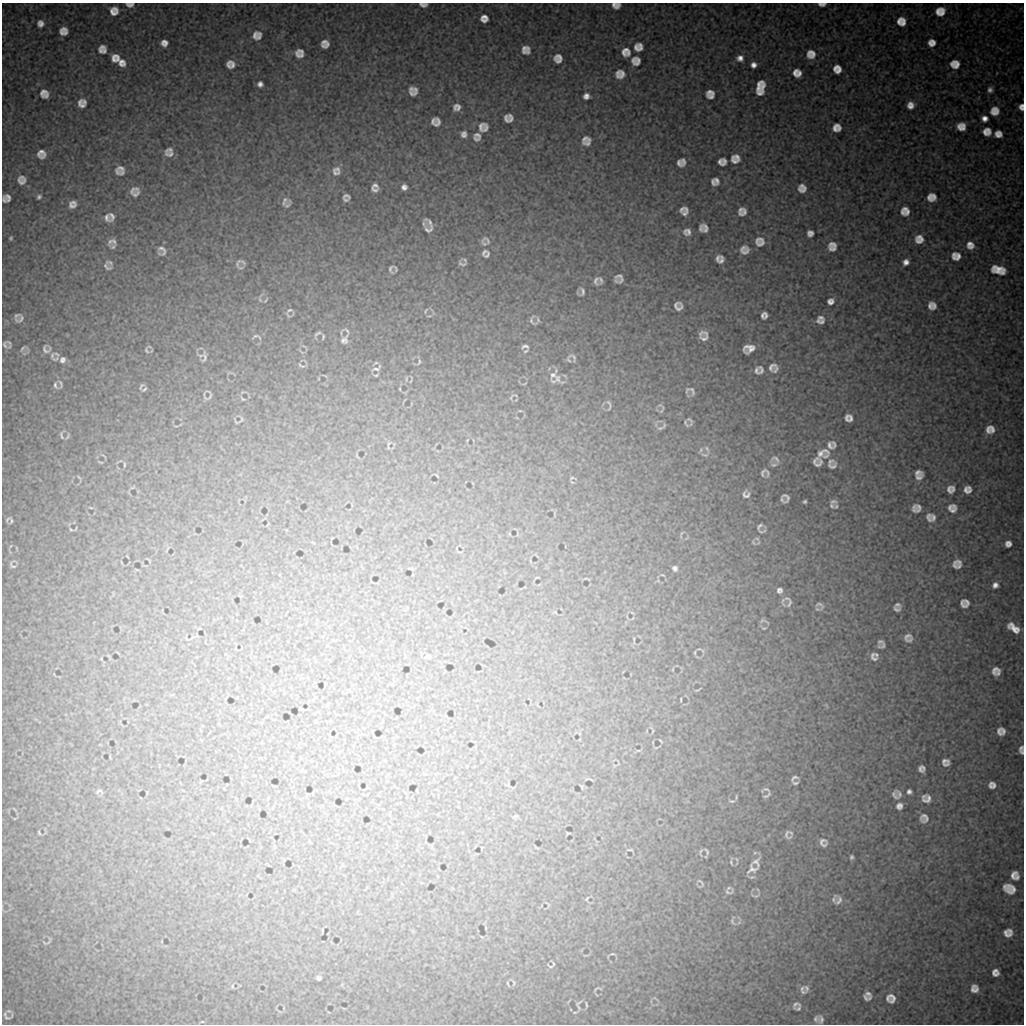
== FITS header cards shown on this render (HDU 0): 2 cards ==
NAXIS1  =                 1022 / length of data axis 1
NAXIS2  =                 1022 / length of data axis 2

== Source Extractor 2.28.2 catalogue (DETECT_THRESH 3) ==
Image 1022 x 1022 px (HDU 0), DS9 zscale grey, 1 PNG px = 1 image px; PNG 1026 x 1026 px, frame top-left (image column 1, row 1022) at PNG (2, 3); no overlay
Background 9190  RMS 48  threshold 145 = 3 sigma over >= 5 px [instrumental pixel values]
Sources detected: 357; all 357 listed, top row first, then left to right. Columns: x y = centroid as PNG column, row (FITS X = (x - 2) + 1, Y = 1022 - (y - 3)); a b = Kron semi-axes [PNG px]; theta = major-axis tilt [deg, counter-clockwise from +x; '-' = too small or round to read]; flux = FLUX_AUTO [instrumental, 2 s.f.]
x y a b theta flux
822 4 7 3 0 13000
130 5 10 6 -2 14000
423 5 8 4 -6 13000
616 5 8 6 -5 21000
114 11 11 11 - 30000
940 11 9 8 - 34000
484 18 7 7 - 23000
899 21 10 6 68 18000
903 22 8 4 75 17000
40 23 9 8 - 16000
63 31 8 7 - 25000
255 35 12 8 59 18000
259 37 11 5 60 11000
164 43 6 6 - 19000
932 43 7 6 - 22000
325 44 8 7 - 23000
102 47 8 4 16 11000
638 47 10 9 - 25000
526 50 8 8 - 23000
100 51 4 4 - 6700
104 51 6 4 61 7900
301 51 7 3 -28 10000
626 52 8 8 - 27000
811 54 10 9 - 30000
299 55 12 7 -29 23000
115 58 8 7 - 29000
558 58 9 9 - 25000
740 58 7 7 - 18000
636 61 9 8 - 25000
122 63 9 7 -53 23000
230 64 8 7 - 23000
955 64 10 9 - 30000
753 65 5 5 - 16000
837 69 8 7 - 28000
795 73 8 4 78 15000
799 73 7 4 74 15000
620 74 10 9 - 27000
260 84 5 5 - 13000
759 86 12 9 56 36000
411 89 8 5 60 11000
415 89 7 5 -35 9000
990 90 6 5 - 11000
413 93 10 7 2 15000
759 93 9 5 11 14000
44 94 10 8 -54 24000
710 94 9 8 - 25000
586 96 7 7 - 16000
84 102 5 4 - 7300
81 104 11 8 -68 22000
910 105 8 8 - 23000
457 107 8 7 - 18000
1021 107 6 5 - 16000
995 111 9 8 - 29000
511 118 8 4 -76 12000
985 118 5 5 - 18000
506 119 8 4 -74 11000
433 121 7 4 64 10000
437 122 8 5 75 14000
961 126 8 7 - 30000
481 127 13 9 70 20000
837 127 8 7 - 26000
486 128 8 4 74 9700
987 132 8 7 - 27000
464 134 8 7 - 14000
998 134 7 6 - 22000
477 137 9 8 - 19000
586 139 12 9 31 17000
588 143 10 6 23 11000
169 150 9 4 10 10000
41 154 8 8 - 24000
169 154 10 6 -1 14000
737 157 8 5 -45 14000
683 161 9 5 -82 9900
734 161 11 6 -52 14000
720 162 7 4 76 9700
724 162 8 4 76 11000
679 163 7 4 -69 11000
121 168 10 5 -64 14000
337 169 12 7 -43 15000
117 172 12 6 -47 10000
335 173 12 8 -36 14000
21 180 11 10 - 22000
717 180 7 4 -63 11000
713 182 8 4 -62 9300
375 185 7 5 -36 11000
404 187 5 5 - 14000
802 188 8 7 - 22000
132 190 11 5 42 12000
374 190 7 4 -25 9300
136 194 12 7 63 13000
347 196 10 6 -4 8800
39 197 6 5 - 7300
931 197 8 7 - 26000
8 198 8 5 -61 12000
4 200 6 4 -67 8300
345 200 6 3 -4 6900
284 201 13 9 56 17000
74 202 8 4 -30 10000
72 205 11 8 -28 17000
682 209 8 4 19 10000
741 209 11 5 63 12000
906 210 10 6 -63 22000
744 212 10 5 52 10000
902 212 7 4 -68 9600
684 214 9 5 45 11000
112 216 11 7 -81 13000
107 217 11 7 -75 14000
430 222 12 5 -42 12000
423 224 7 3 89 6100
701 228 7 4 -87 9700
705 228 9 5 -72 13000
428 229 11 8 11 14000
687 232 10 8 2 18000
810 233 6 6 - 15000
11 238 4 3 - 4500
919 239 8 7 - 26000
487 240 15 7 -43 13000
110 241 10 6 64 9900
114 241 6 5 - 7500
760 241 10 10 - 25000
483 243 11 5 -49 8900
833 244 9 6 2 14000
970 245 7 7 - 22000
113 247 9 8 - 7600
832 249 11 6 0 13000
162 250 11 9 -71 18000
744 250 9 9 - 22000
484 252 12 6 53 11000
487 255 11 6 54 8500
956 256 8 7 - 25000
717 258 7 4 70 10000
465 260 7 4 -28 5400
721 261 8 4 72 11000
110 262 10 5 -20 7500
238 262 11 4 60 6800
243 262 9 3 -44 5500
906 262 6 5 - 17000
460 264 10 6 -71 7400
464 264 9 4 22 5500
107 267 14 8 -27 12000
240 268 11 5 -4 6800
391 269 11 8 85 11000
998 270 14 8 -14 47000
619 276 7 4 12 7100
601 280 11 6 -77 9000
621 280 6 3 52 6000
596 281 11 7 -86 12000
616 281 5 4 - 5000
582 291 12 6 -88 12000
260 300 8 4 -63 5000
266 300 7 3 54 3700
830 301 8 7 - 16000
678 306 10 9 - 19000
930 306 9 4 81 14000
934 306 9 5 80 13000
290 310 10 4 23 7000
426 311 8 3 67 3700
17 315 9 6 24 7600
764 315 7 6 - 16000
821 317 9 5 -13 8200
21 319 17 8 26 16000
532 320 15 9 -73 13000
820 321 10 6 -8 14000
347 331 11 5 -50 7400
705 333 16 6 -16 14000
317 334 12 5 38 8700
256 337 16 7 -8 11000
323 337 6 3 73 4300
704 338 18 10 -39 24000
344 340 13 10 61 19000
9 343 9 4 -50 5800
5 345 10 7 -87 11000
525 346 7 4 -2 8600
23 348 12 5 30 8400
46 349 12 11 - 16000
749 349 11 8 16 33000
146 350 8 4 -59 5300
526 351 8 3 33 4500
57 354 10 5 -36 8000
52 355 9 5 84 7800
204 357 19 6 85 14000
573 357 11 7 -29 12000
55 359 9 5 22 6700
63 360 7 6 - 13000
419 362 8 3 67 4400
301 366 9 3 -27 5500
772 366 13 9 39 17000
377 368 16 7 27 14000
761 370 12 6 -72 12000
776 370 10 5 48 9400
757 371 10 7 -72 12000
376 375 5 3 - 3900
553 375 17 6 53 17000
557 379 12 9 -82 21000
61 384 12 4 -74 7300
55 385 10 5 -65 8300
141 386 10 4 65 6300
144 389 8 4 41 5500
400 389 5 3 - 2700
692 390 15 9 -67 17000
204 394 10 2 79 4600
210 396 13 4 52 7100
511 397 12 5 51 6700
242 399 9 4 -41 4900
609 405 17 5 -82 9500
663 407 22 6 -38 12000
520 411 5 3 - 3000
847 418 7 4 88 11000
850 418 7 4 -88 11000
241 419 9 4 66 4900
690 420 12 5 -34 7400
685 422 6 4 79 4400
664 426 10 5 58 7300
992 429 11 7 -84 17000
988 430 11 5 89 17000
61 435 14 5 -75 9100
68 436 10 3 61 5300
388 444 7 4 71 5100
834 444 11 5 -71 7500
830 446 10 8 -64 15000
707 449 10 4 -64 7600
822 452 17 9 20 29000
705 455 12 5 -8 10000
104 456 11 2 -45 4100
826 456 10 5 31 8900
776 459 15 7 -28 14000
830 461 11 6 7 10000
101 462 7 3 -21 3400
817 462 10 10 - 18000
124 464 7 3 90 4400
774 465 12 5 9 11000
832 466 14 10 14 17000
763 472 10 6 71 8700
768 472 13 5 -82 8900
918 472 8 5 6 14000
919 477 10 6 16 13000
79 478 10 2 -64 4000
572 478 6 3 33 3700
572 482 5 3 - 3300
132 488 8 3 19 3900
949 489 10 6 -84 14000
953 489 7 3 88 11000
967 489 7 7 - 20000
746 494 8 7 - 13000
786 497 9 8 - 15000
805 501 3 3 - 5400
833 501 10 7 -13 13000
832 506 10 8 -69 12000
950 507 9 4 33 11000
91 508 5 3 - 3000
919 508 8 6 -90 12000
914 509 11 5 89 12000
952 510 11 6 46 14000
929 517 11 7 -85 14000
933 517 10 6 84 12000
7 519 6 3 47 4400
11 521 7 4 87 4800
760 526 8 3 52 6500
71 529 4 3 - 3200
761 532 8 3 -18 4100
757 539 6 4 -2 4800
1008 544 6 6 - 17000
959 562 11 7 -18 13000
12 565 12 10 -89 11000
955 566 8 4 -67 8100
959 566 4 4 - 7000
675 568 5 4 - 9600
662 575 6 3 -5 2800
995 585 8 7 - 16000
779 590 6 6 - 11000
787 599 11 4 -8 7400
967 602 7 4 -49 8900
789 603 10 4 72 6500
784 604 7 4 -65 6700
897 604 8 5 1 6900
820 605 14 8 -41 13000
963 605 8 5 -56 13000
896 609 7 5 1 9100
763 621 13 5 -16 7100
1013 628 15 7 -36 40000
908 638 10 10 - 19000
881 642 7 4 -2 6400
882 646 8 5 1 7800
695 652 6 3 90 3600
876 654 7 4 -29 6300
873 657 10 6 -53 16000
996 671 8 8 - 24000
698 689 9 2 27 3500
681 699 4 2 - 2700
1003 731 7 4 -83 9000
999 732 8 5 -88 13000
661 741 4 2 - 3000
1021 748 7 5 51 8700
638 750 6 3 0 4100
1022 752 5 4 - 6100
946 762 7 7 - 18000
923 767 8 4 -71 7500
920 769 7 4 -67 9800
794 778 10 5 27 9000
795 783 8 4 -8 6300
992 785 7 6 - 18000
766 789 10 4 -19 6800
99 791 10 5 20 7100
909 792 5 4 - 10000
899 794 12 6 -62 11000
767 795 8 3 33 7000
895 796 12 7 -72 11000
927 799 12 11 - 24000
731 801 9 4 -11 5300
899 806 7 7 - 16000
515 816 4 2 - 4300
924 818 9 8 - 20000
39 833 5 2 - 3600
568 833 3 2 - 2300
787 834 8 6 -69 13000
823 842 9 8 - 17000
630 850 6 2 -4 3800
707 851 6 2 -62 4600
851 857 4 3 - 6300
731 862 7 4 -74 4500
756 862 12 11 - 19000
752 869 15 11 27 24000
1014 875 9 6 55 20000
1017 877 8 5 56 9700
701 882 17 6 -53 8600
1009 889 13 9 -26 38000
729 892 11 6 9 9600
755 896 14 4 0 6400
587 898 8 4 63 4500
839 901 13 10 -85 17000
732 921 10 5 -64 7200
1008 933 9 8 - 26000
48 942 8 3 45 4600
612 954 6 3 1 3300
553 964 6 3 -82 3200
550 967 9 3 -32 4500
995 972 7 6 - 19000
319 978 5 4 - 7300
508 984 6 2 -70 3500
232 986 5 3 - 3500
802 988 7 6 - 8800
807 988 12 10 80 14000
974 988 8 7 - 22000
597 989 9 3 12 4400
802 992 7 4 -32 6500
868 994 9 5 -18 11000
867 998 10 6 -18 11000
891 998 11 10 - 27000
796 1004 12 9 36 17000
578 1005 16 7 82 10000
586 1005 7 2 -86 3600
9 1011 7 4 -9 5600
5 1014 8 4 -66 5100
7 1018 7 2 -7 4500
816 1019 8 6 78 8400
821 1019 10 7 -90 12000
202 1022 5 3 - 2800
At the frame edge (FLAGS 8, measured only in part): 5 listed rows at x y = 822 4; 130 5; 423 5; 616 5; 1021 107